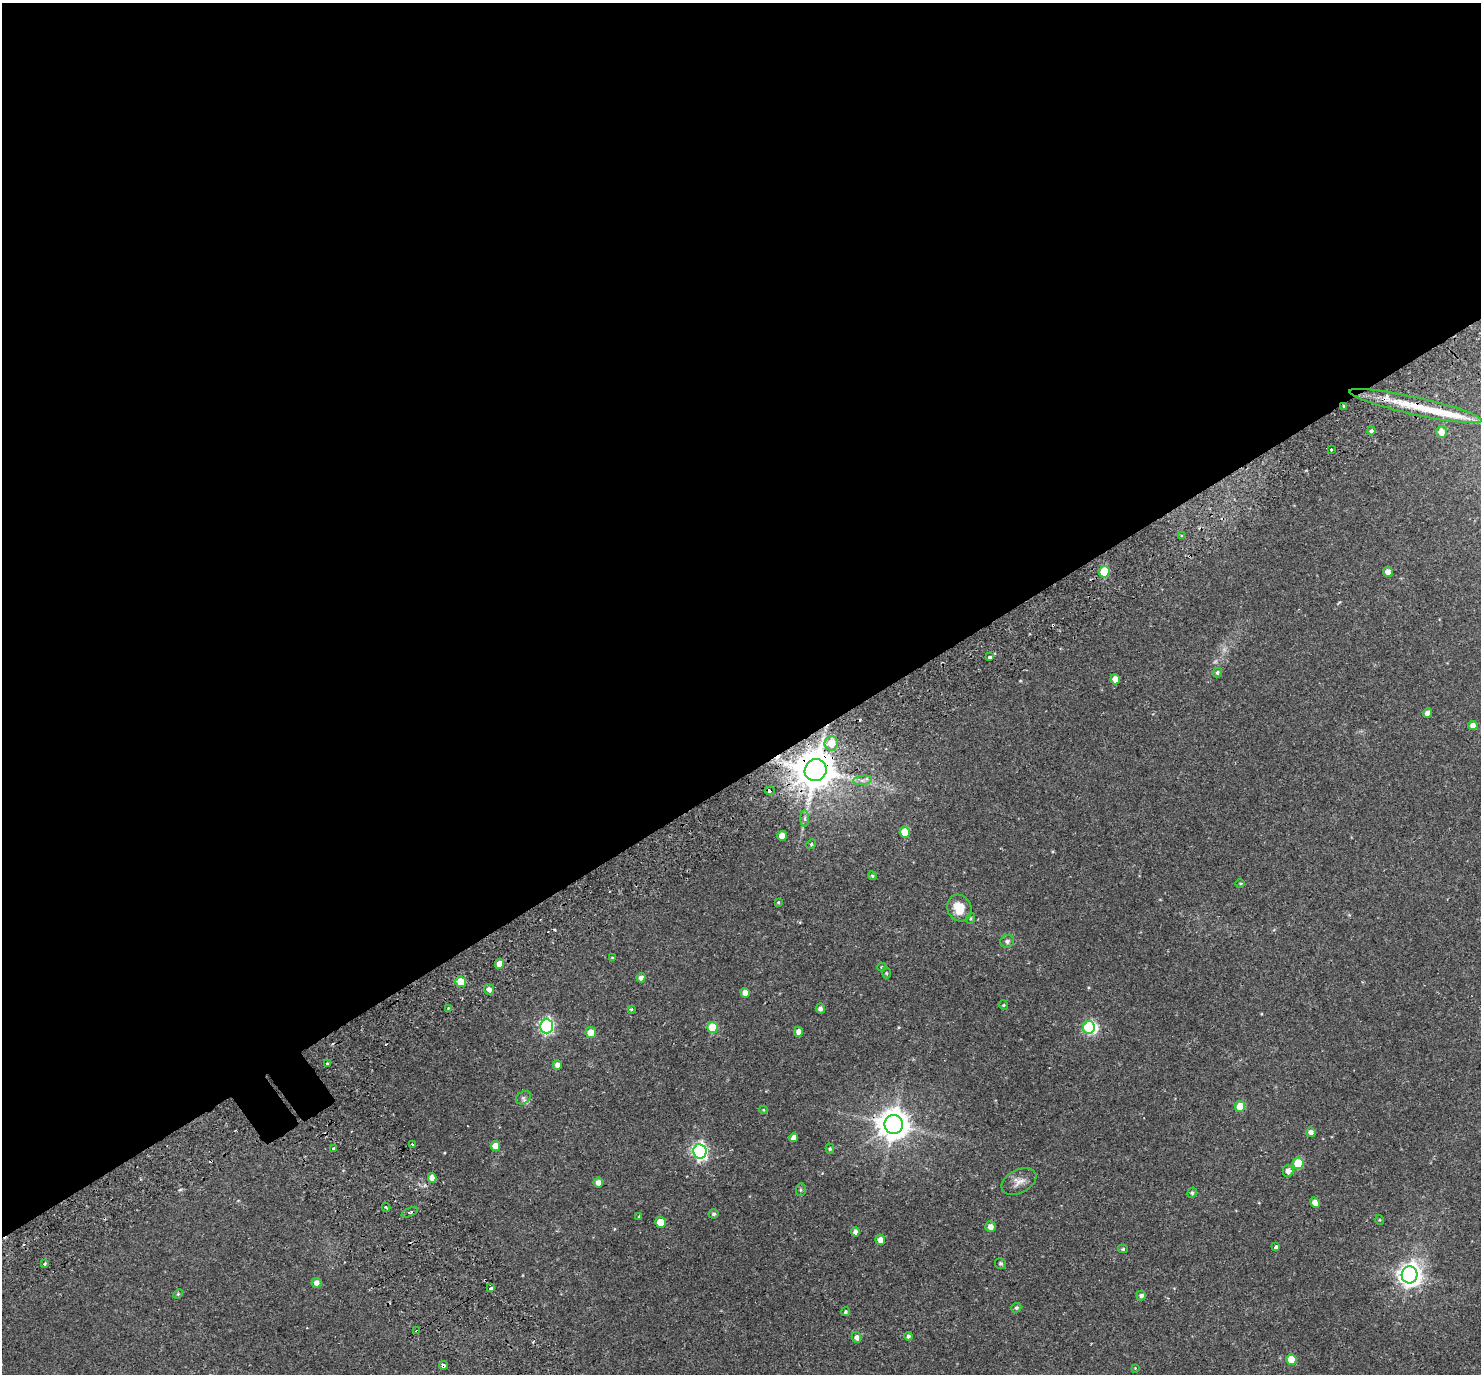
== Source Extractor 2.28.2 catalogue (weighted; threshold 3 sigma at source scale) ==
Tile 2 of 4 x 4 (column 2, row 1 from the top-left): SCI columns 1548-3026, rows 4336-5707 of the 6057 x 5985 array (HDU 1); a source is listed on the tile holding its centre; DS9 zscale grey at full resolution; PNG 1483 x 1376 px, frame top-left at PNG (2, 3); each listed source drawn as its Kron ellipse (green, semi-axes under 4 px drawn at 4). Shown black and unused: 57% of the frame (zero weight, under 2 of 3 exposures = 5% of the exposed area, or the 3 px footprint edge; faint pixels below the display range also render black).
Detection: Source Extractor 2.28.2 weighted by HDU 2 'WHT'; one run over the whole footprint, this tile lists its part. Background 0.106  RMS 0.0059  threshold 0.0263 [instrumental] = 3 sigma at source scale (4.5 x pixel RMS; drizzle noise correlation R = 1.50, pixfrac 1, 0.0396/0.0396 arcsec/px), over >= 5 px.
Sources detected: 105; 1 inside a brighter object's white glare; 11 cosmic-ray / hot-pixel residue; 1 long thin detection or spike segment (spike, bleed or trail) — neither listed nor drawn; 1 inside a brighter listed object's ellipse — not listed separately; the other 91 listed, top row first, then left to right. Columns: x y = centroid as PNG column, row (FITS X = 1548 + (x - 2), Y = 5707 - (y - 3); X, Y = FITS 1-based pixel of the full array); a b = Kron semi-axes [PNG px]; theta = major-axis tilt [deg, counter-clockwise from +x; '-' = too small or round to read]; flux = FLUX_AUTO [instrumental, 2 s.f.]
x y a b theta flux
1344 406 4 2 - 0.52
1416 406 68 8 -13 22
1371 431 4 4 - 1.1
1441 432 6 5 - 4.6
1331 449 3 3 - 1.1
1182 535 4 2 - 0.55
1104 572 6 5 - 22
1388 572 5 5 - 3
990 657 3 3 - 1.9
1217 673 5 4 - 0.91
1115 679 5 4 - 4.1
1428 713 5 4 - 3.1
1473 725 4 4 - 2.9
831 743 7 6 - 11
816 770 11 10 - 1700
862 780 9 4 8 1.8
770 791 5 3 - 3.1
805 819 8 4 -90 1.3
905 832 5 5 - 10
782 836 5 4 - 5.3
811 844 5 4 - 0.63
872 876 4 4 - 0.73
1240 883 5 3 - 0.51
778 902 4 3 - 0.5
959 908 14 11 -63 9
971 918 5 3 - 0.53
1007 941 7 6 - 1.6
612 958 4 4 - 0.49
499 964 5 4 - 4.4
882 967 4 4 - 0.57
886 973 5 3 - 0.54
641 978 4 4 - 2.4
461 982 5 5 - 10
489 989 5 5 - 2.3
745 993 5 4 - 4.3
1004 1005 5 3 - 0.46
448 1008 3 3 - 0.43
631 1009 3 3 - 0.57
820 1009 5 4 - 1.8
546 1026 7 6 - 93
1089 1027 6 5 - 38
712 1028 5 5 - 21
799 1032 5 4 - 3.3
591 1033 5 5 - 7
327 1064 3 3 - 1.7
557 1065 4 4 - 2.2
523 1098 8 6 37 1.3
1240 1106 5 5 - 9.8
763 1110 4 4 - 0.48
894 1124 9 9 - 850
1311 1132 5 4 - 2.8
794 1138 4 4 - 3.2
412 1144 3 3 - 1
495 1146 5 5 - 5
333 1148 3 3 - 1.7
830 1149 5 4 - 0.73
700 1151 7 6 - 140
1298 1163 5 5 - 18
1288 1171 6 5 - 2.6
432 1178 5 4 - 3.5
1019 1181 19 11 26 4.4
598 1182 5 4 - 3.1
801 1190 6 5 - 0.83
1192 1193 5 4 - 0.92
1315 1203 5 4 - 3.8
386 1207 4 2 - 1.2
410 1212 8 4 24 1.1
714 1214 5 4 - 1
639 1216 4 3 - 0.4
1380 1220 5 3 - 0.44
660 1222 5 5 - 11
991 1227 5 5 - 2.9
855 1232 4 4 - 2
880 1240 5 5 - 3.2
1276 1247 4 3 - 2.1
1123 1249 5 4 - 0.72
1000 1263 5 5 - 0.89
45 1264 4 3 - 1.7
1409 1275 8 8 - 350
316 1283 5 5 - 2.9
491 1288 3 3 - 3.9
178 1294 5 4 - 0.65
1141 1295 5 4 - 1.7
1016 1308 5 4 - 0.96
845 1312 4 4 - 0.75
417 1331 3 3 - 1.6
908 1336 4 4 - 1.3
856 1337 5 5 - 2.2
1291 1359 5 5 - 9.8
443 1365 4 3 - 4.1
1135 1368 4 3 - 0.39
Overlapping masked pixels (flux is a lower limit): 6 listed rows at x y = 1344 406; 1416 406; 816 770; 770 791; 417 1331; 443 1365